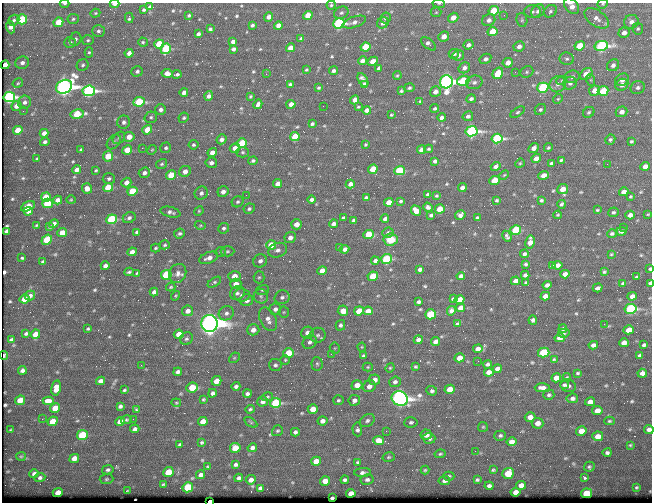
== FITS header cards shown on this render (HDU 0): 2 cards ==
NAXIS1  =                  650 / Width of table row in bytes
NAXIS2  =                  500 / Number of rows in table

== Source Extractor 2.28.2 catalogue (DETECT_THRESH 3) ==
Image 650 x 500 px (HDU 0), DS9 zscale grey, 1 PNG px = 1 image px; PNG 654 x 504 px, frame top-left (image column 1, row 500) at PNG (2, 3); each listed source drawn as its Kron ellipse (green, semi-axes under 4 px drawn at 4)
Background 362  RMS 1.2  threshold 3.7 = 3 sigma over >= 5 px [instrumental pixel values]
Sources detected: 587; of the 587, the 500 brightest by FLUX_AUTO listed and drawn (87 fainter detections omitted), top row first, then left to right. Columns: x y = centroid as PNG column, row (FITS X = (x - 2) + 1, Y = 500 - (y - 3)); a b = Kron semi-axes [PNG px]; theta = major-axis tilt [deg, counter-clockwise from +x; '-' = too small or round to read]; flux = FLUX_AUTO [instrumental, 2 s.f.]
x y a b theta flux
439 3 6 3 -7 120
65 4 5 3 - 130
114 4 5 3 - 460
603 4 5 4 - 100
331 5 4 4 - 110
572 6 9 6 -51 590
150 7 4 4 - 260
144 10 3 3 - 130
494 11 5 4 - 3300
538 11 7 6 - 260
550 11 7 5 39 200
436 12 5 5 - 110
532 12 8 6 0 220
95 13 5 4 - 100
341 13 7 6 - 210
189 15 3 3 - 100
308 15 5 4 - 1500
504 15 4 4 - 90
269 17 5 4 - 540
129 18 5 3 - 120
386 18 5 5 - 200
453 18 5 4 - 740
597 18 14 8 -35 580
22 19 5 5 - 3700
73 19 5 5 - 150
14 20 6 5 - 180
489 20 7 6 - 430
522 20 7 5 -80 180
58 22 5 4 - 1800
354 22 12 5 19 340
631 22 7 7 - 470
339 23 6 5 - 12000
383 23 6 5 - 360
252 25 4 3 - 170
278 26 4 4 - 810
11 27 6 4 -71 470
210 29 3 3 - 120
638 29 6 5 - 150
98 31 6 6 - 210
492 32 5 4 - 1800
624 33 5 5 - 530
198 34 4 3 - 210
444 36 5 5 - 770
75 39 7 5 69 210
301 39 4 3 - 200
88 40 6 5 - 150
70 42 6 5 - 190
143 42 5 4 - 120
233 42 4 4 - 350
159 44 5 4 - 4200
429 44 9 5 -39 360
468 45 5 4 - 330
519 46 5 5 - 370
580 46 5 4 - 2500
601 46 7 5 11 17000
365 47 5 4 - 3500
290 48 4 4 - 810
166 49 5 5 - 4600
233 49 4 3 - 240
89 52 5 4 - 120
129 53 4 4 - 390
454 54 5 5 - 180
458 55 6 5 - 290
485 59 6 5 - 300
567 59 7 6 - 210
362 61 4 4 - 370
373 61 6 4 26 740
22 63 7 6 - 350
508 63 5 4 - 720
5 65 4 4 - 700
83 65 6 5 - 170
613 65 6 5 - 290
379 68 4 3 - 210
464 68 6 5 - 310
306 70 3 3 - 110
137 71 6 5 - 190
334 71 4 3 - 210
515 72 3 3 - 93
527 72 7 5 23 170
167 73 5 4 - 590
498 73 6 4 59 2500
177 74 5 3 - 190
266 74 2 2 - 110
586 74 7 5 44 1400
397 75 4 3 - 100
572 77 7 6 - 270
363 80 7 4 -59 350
562 80 5 3 - 110
591 80 6 4 -71 100
622 80 7 6 - 450
463 81 6 5 - 3800
446 82 6 6 - 45000
474 82 8 6 16 270
18 83 5 4 - 110
570 83 7 6 - 260
290 84 4 3 - 230
364 84 4 4 - 270
558 84 8 7 - 420
622 85 7 5 31 480
64 87 8 6 30 53000
319 88 3 3 - 120
409 88 5 4 - 150
543 88 6 5 - 11000
638 88 7 6 - 250
89 91 6 5 - 19000
401 91 4 3 - 120
595 91 5 5 - 900
603 91 5 4 - 3100
184 92 4 4 - 380
435 92 5 5 - 510
209 96 5 4 - 310
250 96 3 3 - 86
9 97 6 5 - 17000
471 99 5 4 - 230
558 99 5 4 - 110
355 100 4 4 - 560
420 101 3 3 - 120
25 102 6 6 - 290
139 102 6 4 8 5400
258 104 5 4 - 320
291 104 4 4 - 650
16 106 5 5 - 470
323 106 2 2 - 120
358 107 3 3 - 92
435 108 4 3 - 150
161 110 5 5 - 340
367 110 4 4 - 400
540 110 6 5 - 170
23 111 3 2 - 84
518 112 8 4 32 160
589 112 6 5 - 140
622 112 6 5 - 450
77 114 7 5 10 3300
391 115 3 3 - 95
468 116 5 4 - 240
151 117 6 5 - 160
184 118 5 4 - 140
442 118 4 4 - 330
124 122 7 6 - 270
312 124 4 3 - 150
18 130 5 4 - 1600
147 130 5 4 - 1600
472 131 6 5 - 19000
44 133 4 4 - 440
129 137 5 5 - 890
295 137 5 4 - 1600
119 138 7 5 44 170
222 139 5 4 - 390
497 139 6 5 - 11000
610 139 5 4 - 170
631 141 4 3 - 130
45 142 5 4 - 220
114 142 8 6 46 190
242 143 5 4 - 3500
193 145 5 4 - 140
365 145 3 3 - 90
142 148 2 2 - 650
166 148 5 5 - 170
235 148 5 4 - 690
534 148 5 4 - 420
548 148 4 4 - 120
428 149 4 3 - 120
81 150 3 3 - 120
127 150 5 4 - 1300
152 150 5 4 - 100
421 150 5 4 - 510
212 152 5 4 - 650
243 152 6 5 - 160
108 156 5 5 - 2000
536 158 5 4 - 610
37 159 3 2 - 98
561 160 4 3 - 120
253 161 5 4 - 160
435 161 4 4 - 220
211 163 6 5 - 320
520 163 5 4 - 87
551 163 3 3 - 140
162 164 6 5 - 150
607 164 2 2 - 230
645 166 5 4 - 540
496 167 5 4 - 310
373 169 5 4 - 1600
77 170 4 4 - 470
96 170 3 3 - 110
185 171 6 5 - 550
399 171 5 4 - 4300
144 173 6 5 - 350
171 175 5 4 - 2100
504 175 5 3 - 86
544 175 5 4 - 590
109 179 6 5 - 180
494 181 5 4 - 2800
126 183 5 4 - 660
278 184 4 4 - 570
350 184 4 4 - 410
108 188 5 4 - 3000
462 188 4 4 - 380
87 189 5 5 - 550
563 189 5 5 - 880
132 191 5 4 - 2800
223 192 6 5 - 410
624 192 5 4 - 520
201 193 7 6 - 270
428 194 3 3 - 160
246 195 2 2 - 90
437 196 3 3 - 110
630 196 3 3 - 100
46 197 5 4 - 1700
366 197 4 3 - 140
58 200 4 4 - 530
71 200 4 4 - 92
311 200 4 3 - 230
497 200 3 3 - 130
541 200 4 4 - 140
401 201 3 3 - 120
237 202 6 5 - 170
389 202 5 4 - 920
47 203 5 4 - 3200
562 204 4 4 - 170
28 206 7 4 30 1100
428 207 5 4 - 240
249 209 6 5 - 180
440 209 5 4 - 1700
597 210 4 3 - 110
28 211 4 4 - 380
199 211 5 4 - 100
416 211 6 4 -49 890
170 212 10 5 -14 290
613 212 5 5 - 140
648 214 4 3 - 87
431 215 4 3 - 150
460 215 5 4 - 310
558 215 4 3 - 94
630 215 5 4 - 430
129 218 7 5 25 230
343 218 4 3 - 150
477 218 3 3 - 110
112 219 5 5 - 6200
385 219 4 3 - 250
354 220 4 3 - 180
54 224 5 4 - 320
296 224 5 5 - 680
334 224 4 3 - 310
37 225 4 2 - 85
200 225 5 4 - 95
50 227 4 3 - 120
623 227 2 2 - 250
224 228 5 5 - 200
516 230 5 5 - 4800
7 231 4 3 - 270
621 231 5 4 - 300
137 232 4 4 - 270
62 233 5 4 - 1100
388 233 6 5 - 160
179 234 6 4 23 190
369 234 5 4 - 2700
612 234 5 4 - 190
507 236 6 4 -64 190
290 238 6 5 - 470
390 239 7 6 - 1000
47 240 6 4 40 2300
530 242 6 4 79 740
165 245 5 4 - 130
271 245 5 4 - 2500
340 247 3 3 - 92
156 248 5 3 - 110
345 249 4 4 - 350
278 250 9 7 20 400
227 251 7 5 2 150
132 252 5 4 - 580
220 252 5 4 - 110
524 254 4 4 - 250
611 254 3 2 - 88
22 258 3 3 - 110
209 258 10 5 21 490
386 259 5 5 - 6900
260 261 7 6 - 330
375 261 4 3 - 220
43 262 4 3 - 190
526 264 4 3 - 140
557 265 5 4 - 360
105 266 4 4 - 350
552 266 3 3 - 130
420 269 4 4 - 250
650 269 3 3 - 130
322 271 5 4 - 610
129 272 4 3 - 130
604 272 3 3 - 120
137 273 3 3 - 110
178 273 10 8 59 420
565 274 5 4 - 610
166 275 5 5 - 5500
525 275 4 4 - 240
234 276 6 5 - 920
373 276 5 4 - 2200
461 276 4 4 - 320
259 277 6 5 - 130
637 277 4 3 - 140
515 281 5 4 - 550
214 282 7 4 33 150
526 282 3 3 - 88
623 283 4 3 - 140
650 283 4 3 - 230
236 284 6 5 - 700
547 285 4 4 - 340
171 287 5 3 - 98
598 288 5 3 - 250
262 290 6 5 - 150
154 292 4 4 - 320
237 293 7 6 - 280
30 295 5 4 - 310
242 295 8 6 -4 280
176 296 5 4 - 94
261 296 7 7 - 250
545 296 5 4 - 650
632 296 5 4 - 450
282 297 7 6 - 270
24 299 5 4 - 1200
453 299 4 3 - 130
247 300 6 5 - 510
459 300 5 4 - 1100
419 302 4 3 - 170
460 308 5 4 - 670
275 309 6 5 - 350
631 309 6 5 - 13000
187 311 5 5 - 520
343 311 5 5 - 880
359 311 5 4 - 1700
368 311 5 4 - 660
451 311 5 4 - 240
284 312 5 5 - 140
226 313 8 7 - 320
430 314 5 5 - 3500
268 319 12 8 -63 580
533 320 5 4 - 230
210 323 8 8 - 120000
457 324 4 3 - 190
604 324 2 2 - 320
340 325 5 4 - 200
88 329 3 3 - 96
563 329 4 4 - 200
253 330 6 5 - 590
629 330 5 4 - 1100
307 333 6 6 - 450
564 333 6 4 16 130
26 334 4 3 - 150
35 334 5 4 - 1100
179 334 5 4 - 1100
318 335 8 7 - 290
560 338 5 4 - 860
186 339 7 6 - 210
11 340 4 4 - 230
418 340 4 4 - 260
435 341 5 4 - 370
310 342 7 6 - 290
624 343 5 4 - 720
593 345 4 4 - 350
644 345 4 3 - 160
362 347 4 4 - 85
335 348 5 5 - 110
478 349 5 4 - 650
544 352 5 5 - 4100
288 353 5 5 - 2700
331 354 3 2 - 210
4 355 4 2 - 96
640 355 4 3 - 150
363 356 4 3 - 150
234 358 6 4 43 110
459 358 5 4 - 1200
554 359 4 3 - 110
285 360 5 5 - 120
478 361 2 2 - 140
317 364 7 5 -85 170
487 364 4 3 - 200
141 365 3 2 - 110
275 365 6 6 - 210
368 367 5 4 - 100
415 367 3 3 - 100
390 368 5 4 - 94
497 369 5 4 - 370
22 370 4 4 - 290
178 372 4 4 - 290
489 372 5 4 - 540
578 373 4 3 - 120
642 373 5 4 - 400
567 377 4 4 - 110
556 378 5 4 - 820
374 380 6 5 - 540
100 381 4 4 - 360
216 381 5 4 - 1000
395 382 6 5 - 260
357 385 5 5 - 810
564 385 4 4 - 180
236 386 4 4 - 210
369 386 6 5 - 400
568 386 8 6 -20 340
192 387 6 5 - 2400
56 388 7 4 79 900
542 388 7 4 0 470
450 389 5 4 - 1300
124 390 3 3 - 120
432 391 5 5 - 210
213 393 4 4 - 290
247 394 4 4 - 220
549 395 5 5 - 160
267 397 6 4 14 110
572 398 6 5 - 270
203 399 3 3 - 110
400 399 8 7 - 51000
20 400 5 4 - 1400
338 400 5 5 - 140
354 400 6 5 - 340
48 401 5 4 - 640
262 401 5 5 - 340
590 402 5 4 - 620
176 403 5 4 - 100
276 403 5 5 - 7800
120 406 4 3 - 210
55 408 5 4 - 1400
136 409 4 3 - 130
250 409 5 4 - 130
313 409 5 4 - 1000
597 411 5 4 - 720
530 417 5 5 - 670
42 419 2 2 - 140
133 419 2 2 - 150
126 420 5 4 - 99
53 421 5 4 - 1400
203 421 5 4 - 940
322 421 5 4 - 370
367 421 8 6 33 220
609 421 5 4 - 100
120 422 5 4 - 1100
251 422 7 4 -33 100
411 422 6 5 - 180
538 423 6 5 - 640
483 427 5 5 - 110
135 429 4 4 - 270
357 429 7 5 -85 230
649 429 5 4 - 360
11 430 3 3 - 96
277 431 6 5 - 130
386 431 2 2 - 420
581 431 5 5 - 900
295 432 4 4 - 190
82 435 5 5 - 4500
426 435 5 5 - 680
500 435 6 5 - 180
598 436 5 4 - 850
429 438 6 5 - 270
379 441 5 4 - 970
202 442 4 3 - 120
511 442 5 4 - 610
180 445 4 4 - 200
630 445 3 3 - 95
235 448 5 5 - 1800
252 448 5 4 - 330
475 451 2 2 - 250
607 453 4 3 - 210
440 454 5 3 - 120
21 456 5 4 - 92
389 457 6 4 15 130
74 458 5 4 - 650
316 461 5 4 - 1100
358 462 4 3 - 120
235 465 4 3 - 200
208 467 3 3 - 99
589 467 5 5 - 150
108 470 6 4 13 200
425 470 4 4 - 94
493 470 3 3 - 100
168 472 5 4 - 2200
363 473 8 4 4 270
508 473 6 5 - 2400
34 474 5 4 - 380
201 475 4 4 - 400
449 476 5 4 - 140
40 478 5 4 - 230
239 478 4 4 - 230
585 478 3 3 - 320
106 479 7 5 4 150
251 480 5 4 - 390
345 480 4 4 - 210
367 480 6 5 - 220
477 480 4 3 - 140
325 481 5 4 - 840
444 481 6 4 8 260
163 484 3 3 - 110
521 485 5 4 - 670
489 486 4 4 - 250
188 487 5 5 - 4200
637 487 4 3 - 130
260 488 4 4 - 180
127 491 4 2 - 100
516 492 5 4 - 650
58 493 5 4 - 920
351 493 5 4 - 700
586 493 5 5 - 3000
332 498 4 3 - 130
210 501 4 3 - 800
At the frame edge (FLAGS 8, measured only in part): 9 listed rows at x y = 439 3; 65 4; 114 4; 603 4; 572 6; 650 269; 650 283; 649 429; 210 501
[87 fainter detections neither listed nor drawn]